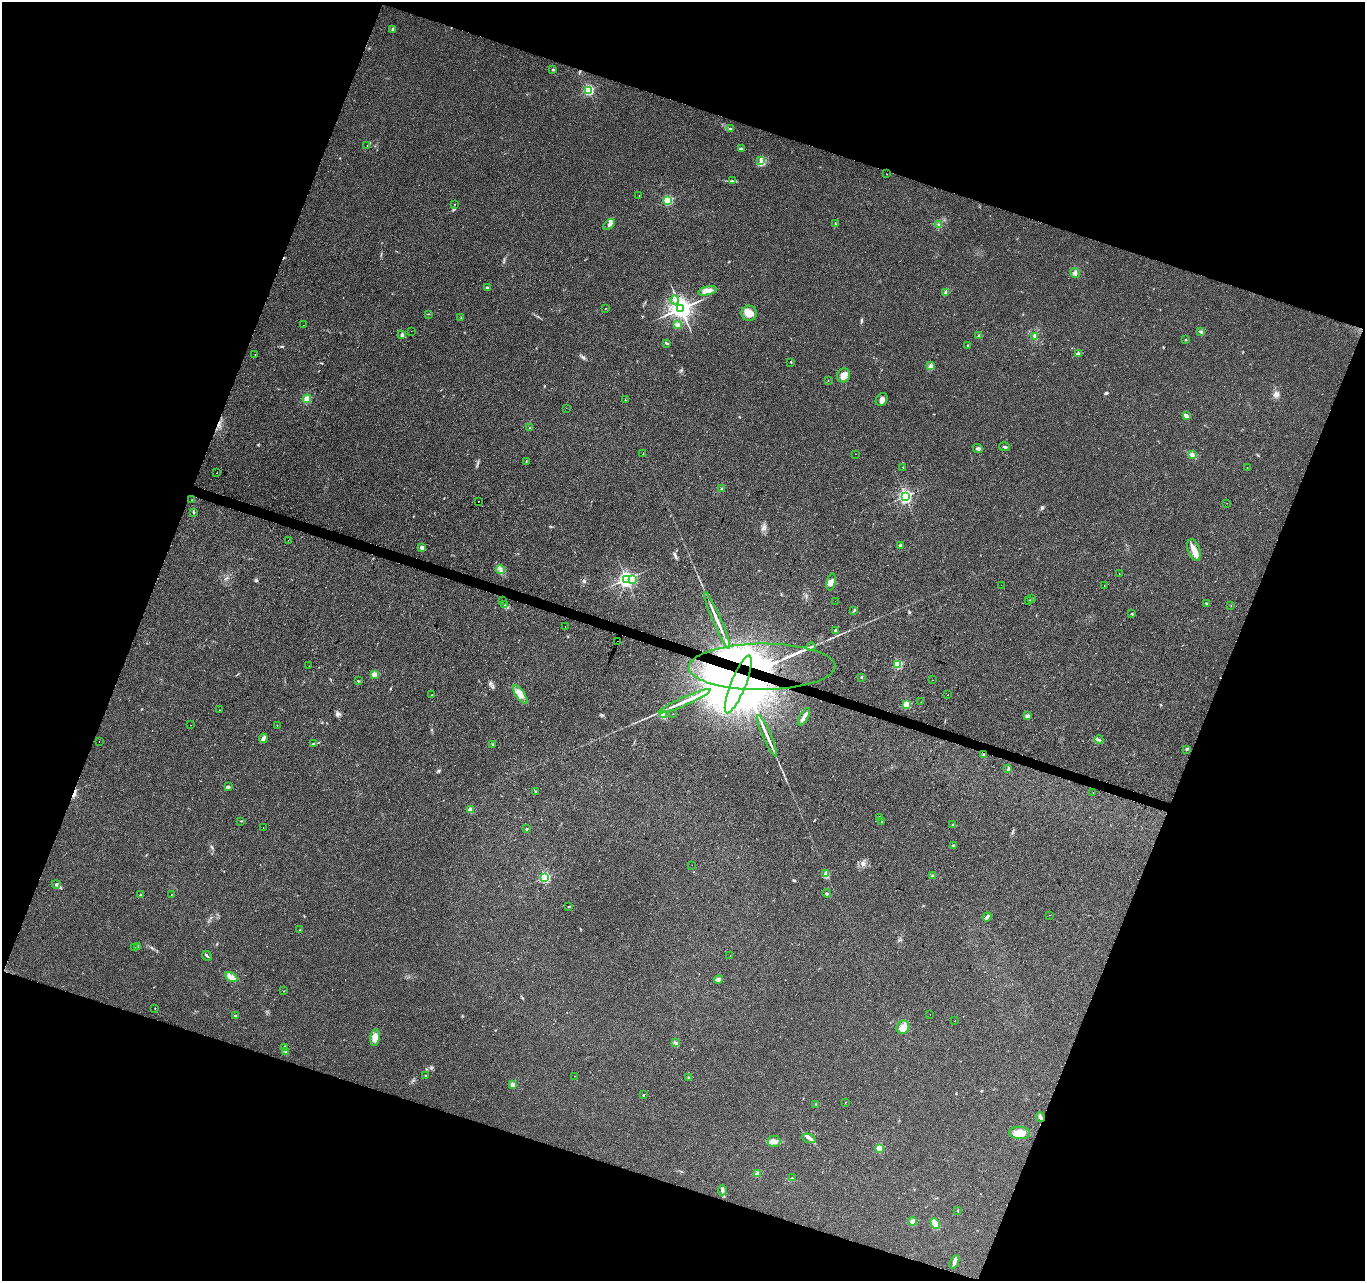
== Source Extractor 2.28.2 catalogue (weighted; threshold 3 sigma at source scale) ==
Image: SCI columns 8-5458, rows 278-5390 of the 5458 x 5603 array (HDU 1 of 3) = the unmasked area's bounding box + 8 px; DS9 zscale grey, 4 x 4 block average (1 PNG px = mean of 4 x 4 image px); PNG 1367 x 1283 px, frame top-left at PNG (2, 2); each listed source drawn as its Kron ellipse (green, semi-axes under 4 px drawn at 4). Shown black and unused: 40% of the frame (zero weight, under 2 of 3 exposures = <1% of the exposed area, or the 3 px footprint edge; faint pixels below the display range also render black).
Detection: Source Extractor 2.28.2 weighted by HDU 2 'WHT'. Background 0.032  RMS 0.0057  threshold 0.0256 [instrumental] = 3 sigma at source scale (4.5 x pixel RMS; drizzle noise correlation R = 1.50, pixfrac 1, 0.0396/0.0396 arcsec/px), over >= 5 px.
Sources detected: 191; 2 inside a brighter object's white glare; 7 cosmic-ray / hot-pixel residue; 1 long thin detection or spike segment (spike, bleed or trail) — neither listed nor drawn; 1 coinciding with a brighter row at this scale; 5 inside a brighter listed object's ellipse — not listed separately; the other 175 listed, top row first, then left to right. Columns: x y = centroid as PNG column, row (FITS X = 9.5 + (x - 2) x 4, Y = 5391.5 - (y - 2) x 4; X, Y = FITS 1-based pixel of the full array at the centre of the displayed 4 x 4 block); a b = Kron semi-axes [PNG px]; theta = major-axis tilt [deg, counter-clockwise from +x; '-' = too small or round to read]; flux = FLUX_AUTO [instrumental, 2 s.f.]
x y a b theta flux
393 30 4 2 - 3.6
553 69 2 2 - 9.7
588 90 2 2 - 350
730 129 2 2 - 4.4
367 145 2 2 - 0.64
741 148 2 2 - 2.1
761 161 2 2 - 2
886 174 2 2 - 0.75
732 181 3 2 - 2.5
639 196 2 2 - 0.65
668 200 2 2 - 250
455 204 2 2 - 1.1
609 224 7 3 39 11
835 224 2 2 - 1.1
939 225 3 2 - 3.5
1075 273 5 3 - 7.4
487 288 3 2 - 6
707 291 9 4 13 28
946 292 3 3 - 6.2
675 300 4 2 - 5.1
606 308 2 2 - 0.89
681 309 3 3 - 2800
749 313 7 7 - 31
428 314 2 2 - 1.4
461 318 3 2 - 1.8
303 325 2 2 - 0.97
677 325 2 2 - 31
411 331 2 2 - 0.38
1201 332 3 2 - 4.6
402 335 2 2 - 31
979 336 2 2 - 19
1035 337 3 3 - 6
1186 340 2 2 - 1.6
666 343 3 2 - 3.4
968 345 2 2 - 1.4
1078 353 3 2 - 3.3
255 355 2 2 - 0.9
791 362 3 2 - 2
931 366 2 2 - 3.5
843 375 7 6 - 28
828 380 2 2 - 1.1
307 399 4 4 - 24
882 399 7 5 52 14
625 400 2 2 - 3.1
566 408 2 2 - 1.1
1186 416 4 2 - 11
530 427 2 2 - 1.8
1005 447 5 2 - 5.6
978 448 5 3 - 6.8
643 454 2 2 - 0.76
855 454 2 2 - 0.74
1192 455 3 2 - 4
526 461 2 2 - 1.2
903 467 2 2 - 1.7
1247 467 2 2 - 9.6
217 473 2 2 - 4.5
721 489 3 2 - 3.2
905 496 2 2 - 790
191 500 2 2 - 0.92
478 502 2 2 - 1.3
1227 503 2 2 - 1.1
193 513 2 2 - 1.2
288 540 2 2 - 1.8
900 545 2 2 - 24
422 548 4 3 - 7.6
1194 550 11 6 -69 27
500 569 4 2 - 6.5
1119 574 2 2 - 3
626 579 3 3 - 1300
633 580 2 2 - 2.3
831 582 9 3 80 14
1001 585 2 2 - 0.96
1104 586 2 2 - 2.5
1031 599 3 2 - 3.4
1029 600 2 2 - 2.6
503 601 2 2 - 1.1
835 601 2 2 - 0.52
1207 604 4 2 - 4
505 605 2 2 - 1.3
1231 606 2 2 - 0.8
854 611 3 2 - 3.4
1132 614 2 2 - 2.8
717 620 31 2 -66 33
565 627 2 2 - 0.83
835 630 3 2 - 2.8
618 641 2 2 - 2.9
811 647 4 2 - 5.1
898 664 2 2 - 200
309 666 2 2 - 0.9
762 667 73 23 0 2500
375 675 3 3 - 25
861 677 2 2 - 4.3
932 680 2 2 - 0.78
358 681 2 2 - 2.3
738 684 31 7 68 130000
520 694 11 3 -55 20
431 695 2 2 - 24
948 695 2 2 - 3.7
684 701 28 3 24 43
921 702 2 2 - 0.9
907 704 2 2 - 170
220 710 2 2 - 0.61
673 714 2 2 - 0.71
663 715 2 2 - 150
1027 716 4 3 - 6.5
804 717 10 3 60 12
190 725 2 2 - 0.45
277 725 2 2 - 1.1
767 736 22 2 -66 28
263 738 5 2 - 16
1099 740 4 2 - 5.4
99 742 2 2 - 1.5
314 744 3 2 - 3.7
493 745 3 2 - 3.3
1186 749 3 3 - 4.1
984 754 3 2 - 3.3
1008 768 2 2 - 1.4
228 787 3 2 - 4.3
536 791 2 2 - 1.4
1093 793 2 2 - 2.5
471 810 2 2 - 61
879 817 3 2 - 3
241 821 2 2 - 1.5
882 822 2 2 - 1.2
953 825 2 2 - 2
263 828 2 2 - 1.6
527 829 3 2 - 3
953 845 2 2 - 2.9
692 865 2 2 - 0.43
826 873 4 2 - 4.8
932 875 3 2 - 3.3
545 877 2 2 - 400
56 884 4 3 - 5.2
827 893 4 2 - 3.8
140 895 2 2 - 1.5
171 895 2 2 - 1.4
569 906 4 2 - 2.1
1050 915 2 2 - 13
987 917 5 2 - 8.4
300 930 2 2 - 2.7
138 946 2 2 - 2.4
134 947 2 2 - 0.66
207 956 5 2 - 5.5
730 956 2 2 - 1.2
231 977 6 4 -28 26
718 979 5 4 - 8.1
284 991 2 2 - 0.95
155 1008 2 2 - 0.95
930 1014 2 2 - 0.41
235 1015 2 2 - 11
955 1020 2 2 - 0.67
903 1027 7 6 - 20
375 1038 8 4 82 23
675 1043 3 2 - 4
285 1048 3 2 - 4.3
286 1052 3 2 - 3
426 1075 2 2 - 0.95
575 1076 2 2 - 0.54
689 1078 3 3 - 5
513 1085 2 2 - 51
643 1095 2 2 - 9.1
845 1102 2 2 - 0.93
816 1104 3 2 - 1.5
1041 1117 5 2 - 10
1020 1133 10 6 -4 35
809 1138 7 4 -21 12
774 1141 6 5 - 19
879 1148 2 2 - 170
757 1174 3 3 - 7.7
792 1178 2 2 - 1.6
722 1190 5 2 - 6
957 1210 3 2 - 1.9
912 1221 4 4 - 8.3
935 1223 5 3 - 54
954 1262 7 3 67 10
Overlapping masked pixels (flux is a lower limit): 3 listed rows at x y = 762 667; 738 684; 1041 1117
Diffuse or blended objects may show on this block-average render without a row.